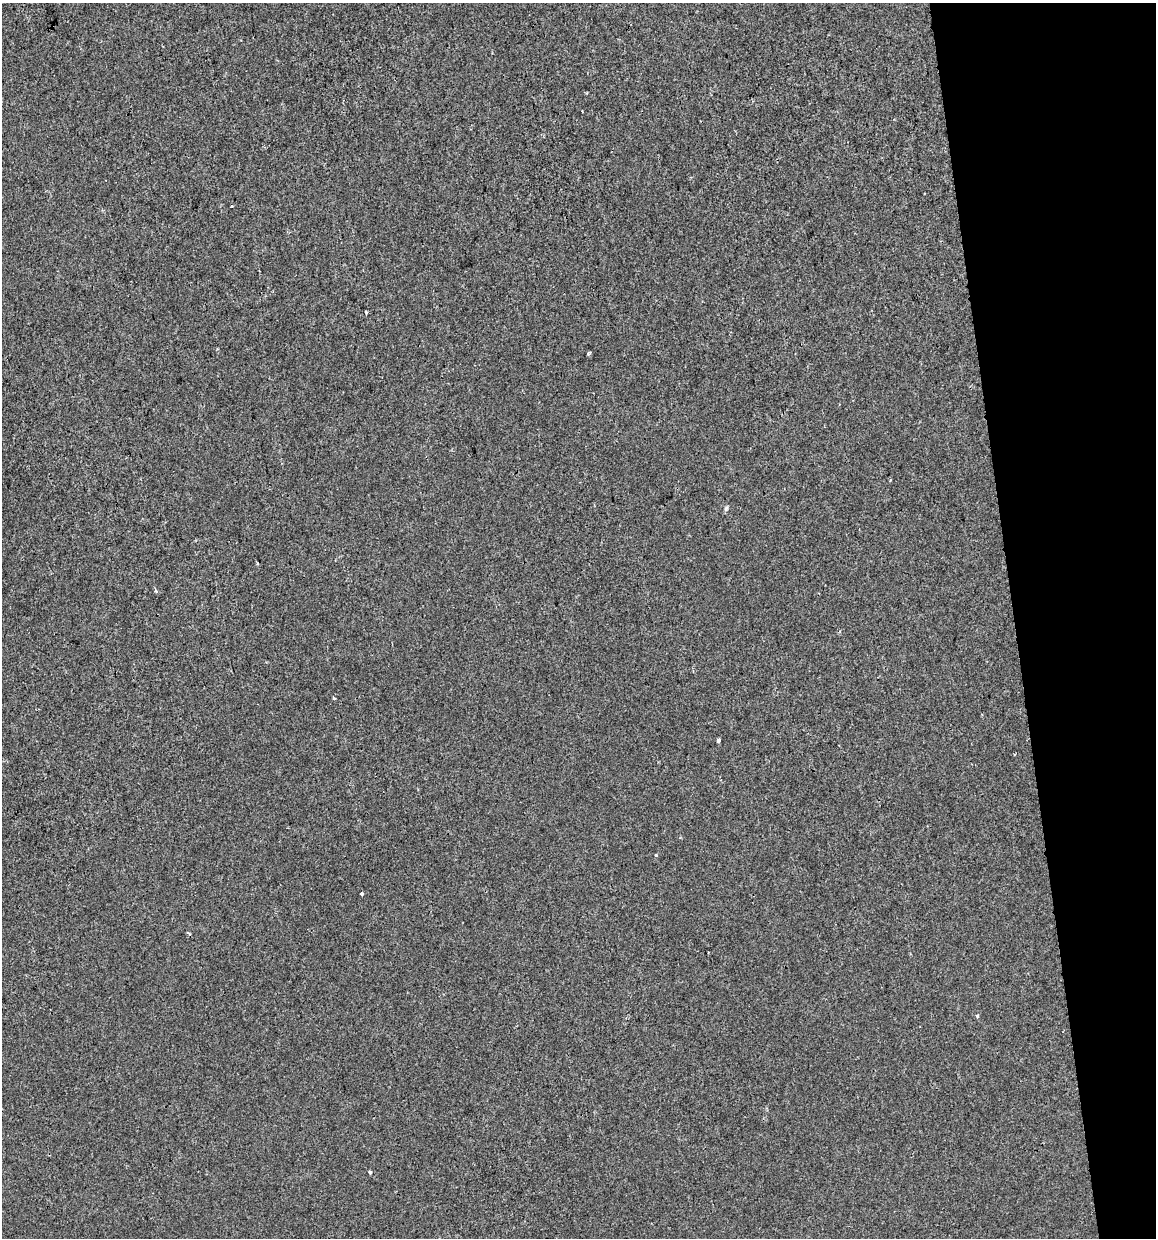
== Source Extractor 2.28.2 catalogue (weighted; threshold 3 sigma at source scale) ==
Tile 12 of 4 x 4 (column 4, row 3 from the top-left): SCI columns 3493-4646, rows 1237-2472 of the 4724 x 4944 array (HDU 1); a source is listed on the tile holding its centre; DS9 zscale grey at full resolution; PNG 1158 x 1240 px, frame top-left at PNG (2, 3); no overlay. Shown black and unused: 12% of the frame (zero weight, under 2 of 3 exposures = <1% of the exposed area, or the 3 px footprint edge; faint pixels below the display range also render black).
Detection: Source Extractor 2.28.2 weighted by HDU 2 'WHT'; one run over the whole footprint, this tile lists its part. Background -8.66e-04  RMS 0.0043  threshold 0.0192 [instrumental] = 3 sigma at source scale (4.5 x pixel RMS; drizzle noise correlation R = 1.50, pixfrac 1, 0.0396/0.0396 arcsec/px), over >= 5 px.
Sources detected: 13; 1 cosmic-ray / hot-pixel residue — not listed; the other 12 listed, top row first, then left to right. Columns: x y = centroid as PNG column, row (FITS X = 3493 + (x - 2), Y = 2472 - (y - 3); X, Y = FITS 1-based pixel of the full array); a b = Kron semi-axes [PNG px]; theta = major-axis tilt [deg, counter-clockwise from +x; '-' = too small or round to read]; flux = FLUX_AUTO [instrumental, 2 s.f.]
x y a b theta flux
582 111 2 2 - 0.36
231 206 3 2 - 0.67
366 312 3 2 - 0.43
589 353 6 3 37 0.5
726 508 7 4 57 0.7
156 591 4 4 - 0.64
334 698 3 3 - 0.78
718 740 4 3 - 3.4
656 855 4 3 - 0.33
361 894 3 3 - 2.4
977 1016 4 4 - 0.55
370 1172 4 3 - 1